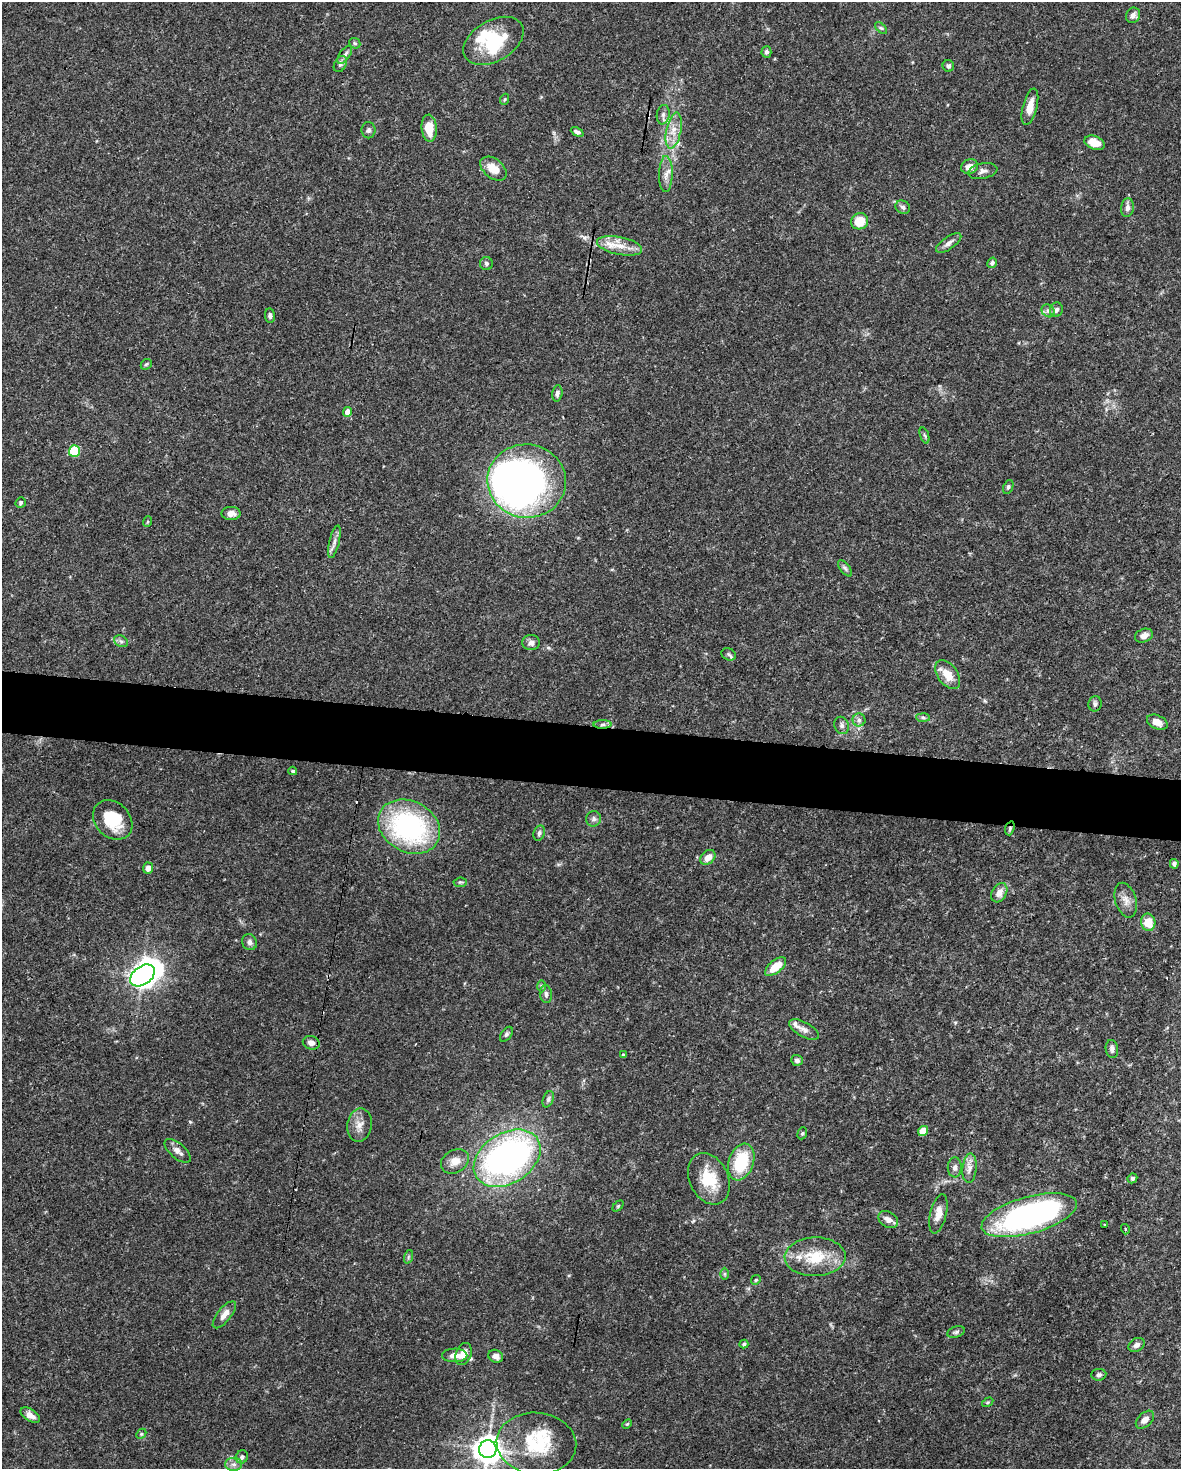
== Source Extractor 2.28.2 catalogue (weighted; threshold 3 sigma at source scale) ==
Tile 6 of 4 x 3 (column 2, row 2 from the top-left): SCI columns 1180-2358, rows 1692-3158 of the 4717 x 4738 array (HDU 1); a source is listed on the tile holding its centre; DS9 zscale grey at full resolution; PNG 1183 x 1471 px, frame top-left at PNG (2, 2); each listed source drawn as its Kron ellipse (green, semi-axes under 4 px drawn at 4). Shown black and unused: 4% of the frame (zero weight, under 3 of 5 exposures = <1% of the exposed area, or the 3 px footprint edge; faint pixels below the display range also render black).
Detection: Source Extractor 2.28.2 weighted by HDU 2 'WHT'; one run over the whole footprint, this tile lists its part. Background 0.0443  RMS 0.0016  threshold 0.00739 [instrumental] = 3 sigma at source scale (4.5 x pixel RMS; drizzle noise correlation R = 1.50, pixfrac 1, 0.05/0.05 arcsec/px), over >= 5 px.
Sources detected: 122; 3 inside a brighter object's white glare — neither listed nor drawn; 3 inside a brighter listed object's ellipse — not listed separately; the other 116 listed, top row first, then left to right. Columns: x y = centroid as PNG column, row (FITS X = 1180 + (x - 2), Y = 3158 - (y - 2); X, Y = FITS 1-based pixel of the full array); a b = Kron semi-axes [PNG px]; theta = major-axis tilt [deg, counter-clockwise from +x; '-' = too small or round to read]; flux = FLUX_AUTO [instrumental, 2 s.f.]
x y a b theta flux
1133 15 8 7 - 0.73
881 28 7 4 -43 0.27
493 41 33 20 30 8.7
355 43 6 5 - 0.24
766 52 5 5 - 0.39
345 55 10 5 54 0.58
340 64 8 6 62 0.46
948 66 6 5 - 0.43
505 99 6 3 71 0.22
1030 107 19 7 76 2
663 115 10 6 81 0.62
429 128 13 7 -86 3.1
368 130 8 7 - 0.45
674 131 18 7 79 1.9
577 132 7 3 -27 0.46
1095 143 10 6 -22 2.3
970 167 9 7 24 1.3
493 169 15 9 -38 2.3
983 171 15 7 11 0.77
666 174 18 6 89 1.3
903 207 7 6 - 0.47
1127 208 9 6 83 0.7
860 221 9 8 - 3.2
949 243 15 6 35 0.81
620 246 23 9 -12 2.5
486 263 6 6 - 0.42
992 263 5 4 - 0.42
1056 310 7 6 - 0.59
1048 311 7 6 - 0.48
270 316 7 5 -82 0.42
146 364 6 4 42 0.24
557 393 8 5 82 0.48
348 412 5 4 - 1.8
925 435 8 3 -71 0.28
74 451 6 5 - 9.2
527 481 39 36 -8 85
1008 487 7 5 67 0.32
21 502 5 5 - 0.3
231 513 9 6 0 1.1
147 522 5 3 - 0.16
334 542 16 5 77 0.8
845 568 9 5 -52 0.41
1144 636 9 6 22 1
121 641 7 5 -30 0.41
531 643 8 7 - 0.71
729 654 7 5 -25 0.38
948 675 16 10 -53 2.4
1095 704 7 6 - 0.43
923 717 7 4 -2 0.3
859 720 6 6 - 0.47
1157 722 11 6 -24 1.3
603 724 9 4 1 0.43
842 725 9 7 -67 0.53
293 771 4 3 - 0.21
594 819 8 7 - 0.51
113 820 22 17 -44 5.2
409 827 32 25 -29 27
1010 828 7 4 72 0.29
539 833 8 5 71 0.44
708 857 8 6 44 1.4
1174 864 5 4 - 0.34
148 868 5 5 - 1
460 882 7 4 6 0.25
999 893 10 7 60 1.3
1126 900 18 10 -72 1.4
1148 922 8 7 - 2.8
249 942 8 7 - 0.62
776 967 12 6 39 3.3
143 975 14 9 36 130
541 986 6 4 -89 0.24
546 994 9 6 -83 0.54
804 1029 16 7 -28 0.99
506 1034 8 5 52 0.37
311 1043 8 6 -19 0.84
1112 1049 9 6 -82 0.62
623 1055 3 3 - 0.26
797 1060 6 5 - 0.52
548 1099 8 5 70 0.39
360 1125 17 12 80 1.5
923 1131 5 4 - 2.8
802 1133 6 4 68 0.23
178 1151 16 7 -41 1
507 1158 36 25 32 61
455 1161 15 11 31 1.7
741 1162 19 12 71 7.5
955 1167 10 7 88 0.67
970 1168 15 7 85 1.1
1132 1178 5 4 - 0.41
709 1179 27 19 -65 5.3
618 1206 6 4 46 0.23
938 1214 20 8 76 1.6
1029 1215 49 18 15 48
888 1219 10 7 -31 1.1
1104 1224 3 2 - 0.13
1125 1229 5 3 - 0.19
408 1257 7 4 71 0.25
815 1257 30 19 2 6
725 1274 6 4 -90 0.2
756 1280 5 4 - 0.23
224 1315 16 7 51 1.3
956 1332 9 5 21 0.39
744 1344 4 3 - 0.31
1137 1345 8 6 30 0.7
464 1354 11 7 69 1.7
455 1355 13 7 1 1.2
496 1356 8 6 -22 0.91
1099 1375 7 6 - 0.51
988 1402 6 3 31 0.2
30 1415 11 6 -33 1
1145 1420 11 6 43 1.3
627 1424 6 3 44 0.18
141 1434 6 4 45 0.21
536 1443 40 31 -6 11
488 1449 9 8 - 200
242 1457 7 6 - 0.44
234 1464 8 6 -1 0.68
Overlapping masked pixels (flux is a lower limit): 2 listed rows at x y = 603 724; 1010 828
Isophote crosses this tile's border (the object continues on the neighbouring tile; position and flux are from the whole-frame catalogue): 1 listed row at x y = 488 1449